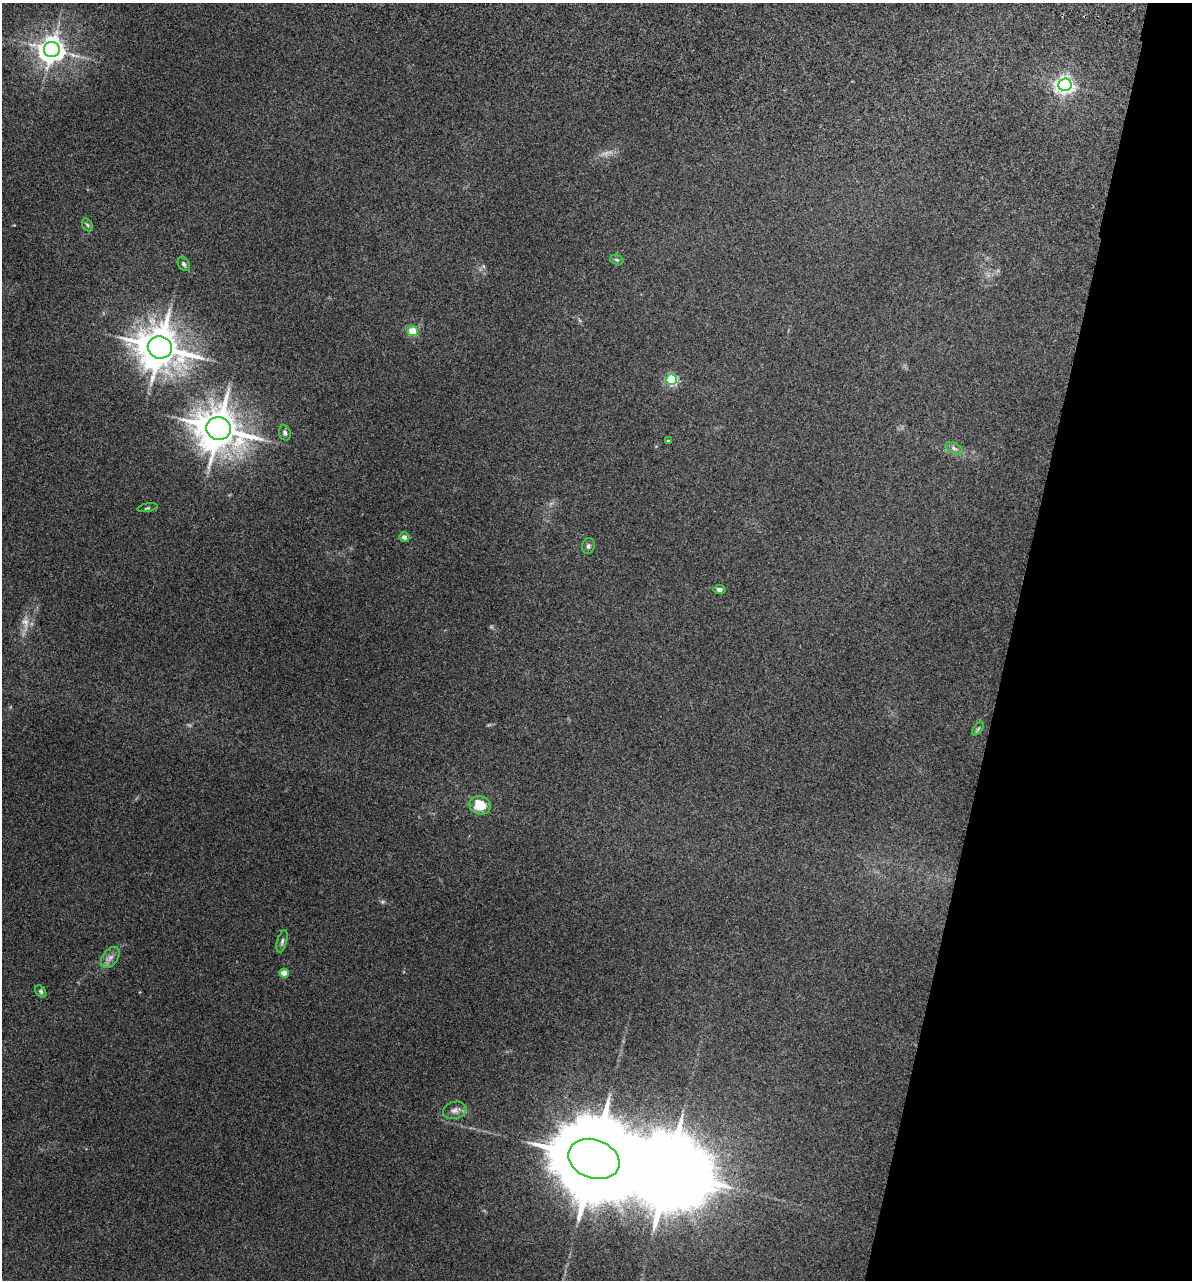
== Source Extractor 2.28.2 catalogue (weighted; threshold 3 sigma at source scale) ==
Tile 8 of 4 x 4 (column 4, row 2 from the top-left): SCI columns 3925-5114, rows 2948-4225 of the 5353 x 5896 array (HDU 1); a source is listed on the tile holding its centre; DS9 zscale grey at full resolution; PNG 1194 x 1282 px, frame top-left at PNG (2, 3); each listed source drawn as its Kron ellipse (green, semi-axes under 4 px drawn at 4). Shown black and unused: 15% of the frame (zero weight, under 3 of 5 exposures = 17% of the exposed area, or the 3 px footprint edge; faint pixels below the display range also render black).
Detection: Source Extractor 2.28.2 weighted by HDU 2 'WHT'; one run over the whole footprint, this tile lists its part. Background 0.0739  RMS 0.0068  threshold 0.0305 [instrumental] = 3 sigma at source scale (4.5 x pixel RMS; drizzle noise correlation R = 1.50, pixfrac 1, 0.05/0.05 arcsec/px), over >= 5 px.
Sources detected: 27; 2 too faint to see at this stretch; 1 inside a brighter object's white glare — neither listed nor drawn; the other 24 listed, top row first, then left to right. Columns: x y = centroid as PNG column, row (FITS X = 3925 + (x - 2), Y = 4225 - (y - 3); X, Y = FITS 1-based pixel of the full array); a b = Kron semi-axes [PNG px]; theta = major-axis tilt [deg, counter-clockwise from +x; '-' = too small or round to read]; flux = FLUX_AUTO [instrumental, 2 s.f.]
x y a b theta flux
52 49 8 7 - 750
1065 85 6 6 - 280
87 225 7 5 -59 1.2
617 260 7 5 -17 1.2
184 264 7 5 -61 1.5
413 331 5 5 - 23
160 347 12 11 - 2200
671 380 5 5 - 85
219 428 12 11 - 2300
285 433 8 6 -75 1.7
668 441 4 3 - 0.75
954 448 9 5 -24 2.1
147 508 10 3 9 0.94
404 537 5 5 - 2.1
588 546 8 6 79 1.6
719 589 6 4 -7 2.1
978 729 8 4 53 1.1
480 805 10 9 - 15
282 941 11 5 75 1.9
110 957 12 7 54 4
284 973 4 4 - 9.9
41 991 7 4 -51 1.2
455 1110 12 8 14 3.5
594 1159 26 19 -20 15000